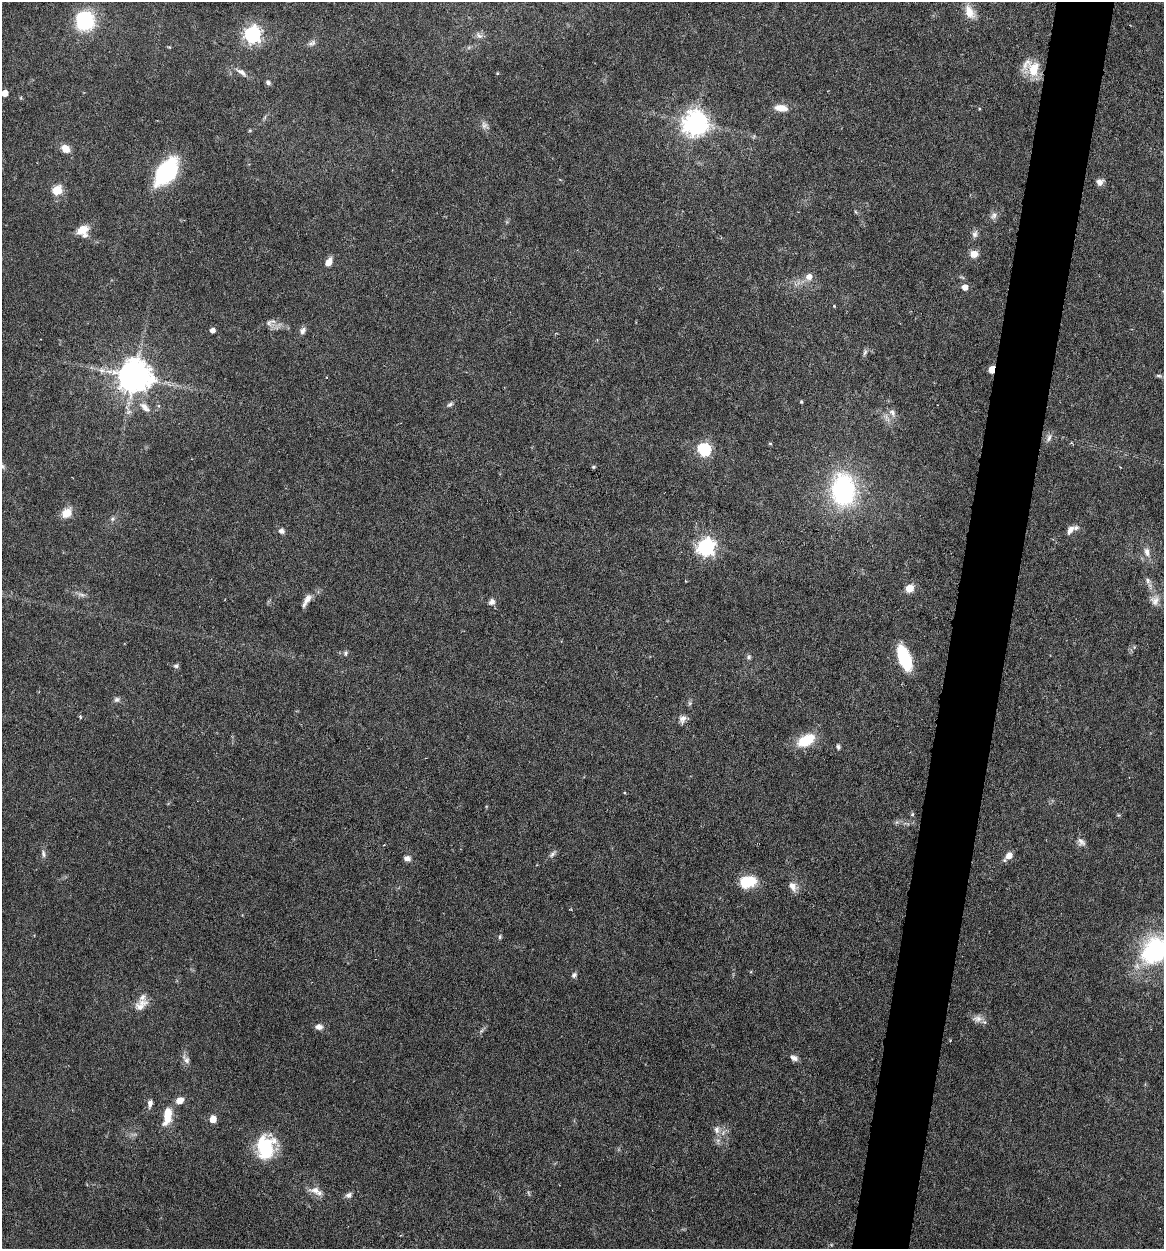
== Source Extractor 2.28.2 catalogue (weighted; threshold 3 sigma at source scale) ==
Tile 10 of 4 x 4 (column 2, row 3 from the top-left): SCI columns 1403-2564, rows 1250-2496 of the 5010 x 4991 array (HDU 1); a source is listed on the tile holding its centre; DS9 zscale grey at full resolution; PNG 1166 x 1251 px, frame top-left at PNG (2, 2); no overlay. Shown black and unused: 5% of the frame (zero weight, under 4 of 7 exposures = <1% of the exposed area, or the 3 px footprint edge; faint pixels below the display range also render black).
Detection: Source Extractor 2.28.2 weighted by HDU 2 'WHT'; one run over the whole footprint, this tile lists its part. Background 0.0616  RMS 0.0029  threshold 0.0117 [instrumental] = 3 sigma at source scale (4.09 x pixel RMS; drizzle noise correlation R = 1.36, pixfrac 0.8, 0.05/0.05 arcsec/px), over >= 5 px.
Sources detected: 96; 4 inside a brighter listed object's ellipse — not listed separately; the other 92 listed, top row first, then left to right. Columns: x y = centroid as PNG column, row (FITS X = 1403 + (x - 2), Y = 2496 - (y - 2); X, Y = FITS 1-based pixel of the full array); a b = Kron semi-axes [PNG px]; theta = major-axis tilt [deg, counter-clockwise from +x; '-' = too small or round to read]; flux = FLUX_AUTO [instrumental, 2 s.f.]
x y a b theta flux
969 12 19 10 -68 3.7
85 21 19 17 74 21
252 35 7 6 - 97
479 35 11 6 -43 1.2
312 43 12 7 26 1.1
169 47 5 4 - 0.25
1034 70 16 12 81 6.8
241 72 18 6 -33 1.6
497 73 4 3 - 0.26
268 82 7 5 -34 0.64
4 93 5 5 - 4.1
781 108 18 9 -7 2.9
265 117 7 4 71 0.41
695 123 8 8 - 290
485 125 13 8 -41 1.3
66 149 10 8 -38 2.6
167 171 23 13 56 36
1100 182 8 7 - 1.5
57 190 5 5 - 17
856 212 6 3 -70 0.31
994 216 12 8 49 1.3
82 230 14 9 26 3.8
975 234 9 8 - 1.1
974 254 10 9 - 2.1
329 262 8 5 61 2.7
809 277 7 7 - 2.1
965 287 5 5 - 2.3
834 306 3 3 - 0.25
269 323 11 8 -70 1.2
212 330 4 4 - 1.8
303 331 10 7 54 1.1
865 353 9 5 71 0.7
992 369 5 4 - 6.2
102 370 12 7 -6 1.7
1159 376 10 4 -11 0.66
134 377 9 9 - 620
801 402 4 3 - 0.37
450 404 9 5 38 0.68
159 406 5 3 - 0.37
145 407 19 8 -41 2.6
892 413 13 7 -57 1.5
1049 438 13 6 66 1.2
770 444 6 4 -1 0.27
704 450 6 6 - 43
593 467 5 4 - 0.36
843 490 22 16 -88 54
67 513 11 9 40 3.9
112 519 6 6 - 0.58
1070 530 12 7 54 1.4
281 531 7 7 - 0.97
706 547 7 7 - 110
1147 552 13 8 -76 1.8
1148 581 9 6 -72 0.98
909 588 9 8 - 2.9
82 595 12 5 -23 1
307 599 19 7 61 2
1155 600 14 13 - 2.4
492 602 9 8 - 1.1
345 653 7 5 81 0.56
749 657 7 6 - 0.58
904 658 24 11 -70 15
176 666 7 6 - 0.63
117 699 8 7 - 0.81
683 719 11 8 71 1.4
806 740 24 14 29 7.2
838 747 7 4 -82 0.52
912 814 5 4 - 0.36
1118 815 6 4 -43 0.3
1081 842 12 9 -44 1.4
43 854 12 6 -75 0.97
552 854 13 5 47 0.88
1009 856 9 6 44 2.6
407 858 8 7 - 1.2
748 882 17 12 13 8.5
792 886 12 8 -61 2.1
500 937 5 5 - 0.44
1154 950 29 21 39 36
574 975 7 6 - 0.73
141 1005 21 13 37 3.1
977 1019 15 10 2 1.8
319 1027 10 7 -6 1.4
481 1031 7 4 70 0.49
794 1058 10 6 -24 1.2
186 1059 14 7 -54 1.4
180 1100 9 7 29 2.1
150 1103 10 6 79 1.3
167 1116 19 9 79 6
213 1119 5 5 - 5.1
717 1130 11 8 87 1.7
265 1147 23 18 86 18
315 1190 17 10 -13 2.5
349 1195 9 7 26 0.97
Overlapping masked pixels (flux is a lower limit): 1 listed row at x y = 992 369
Isophote crosses this tile's border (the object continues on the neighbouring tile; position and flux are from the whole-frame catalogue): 2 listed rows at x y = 4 93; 1154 950